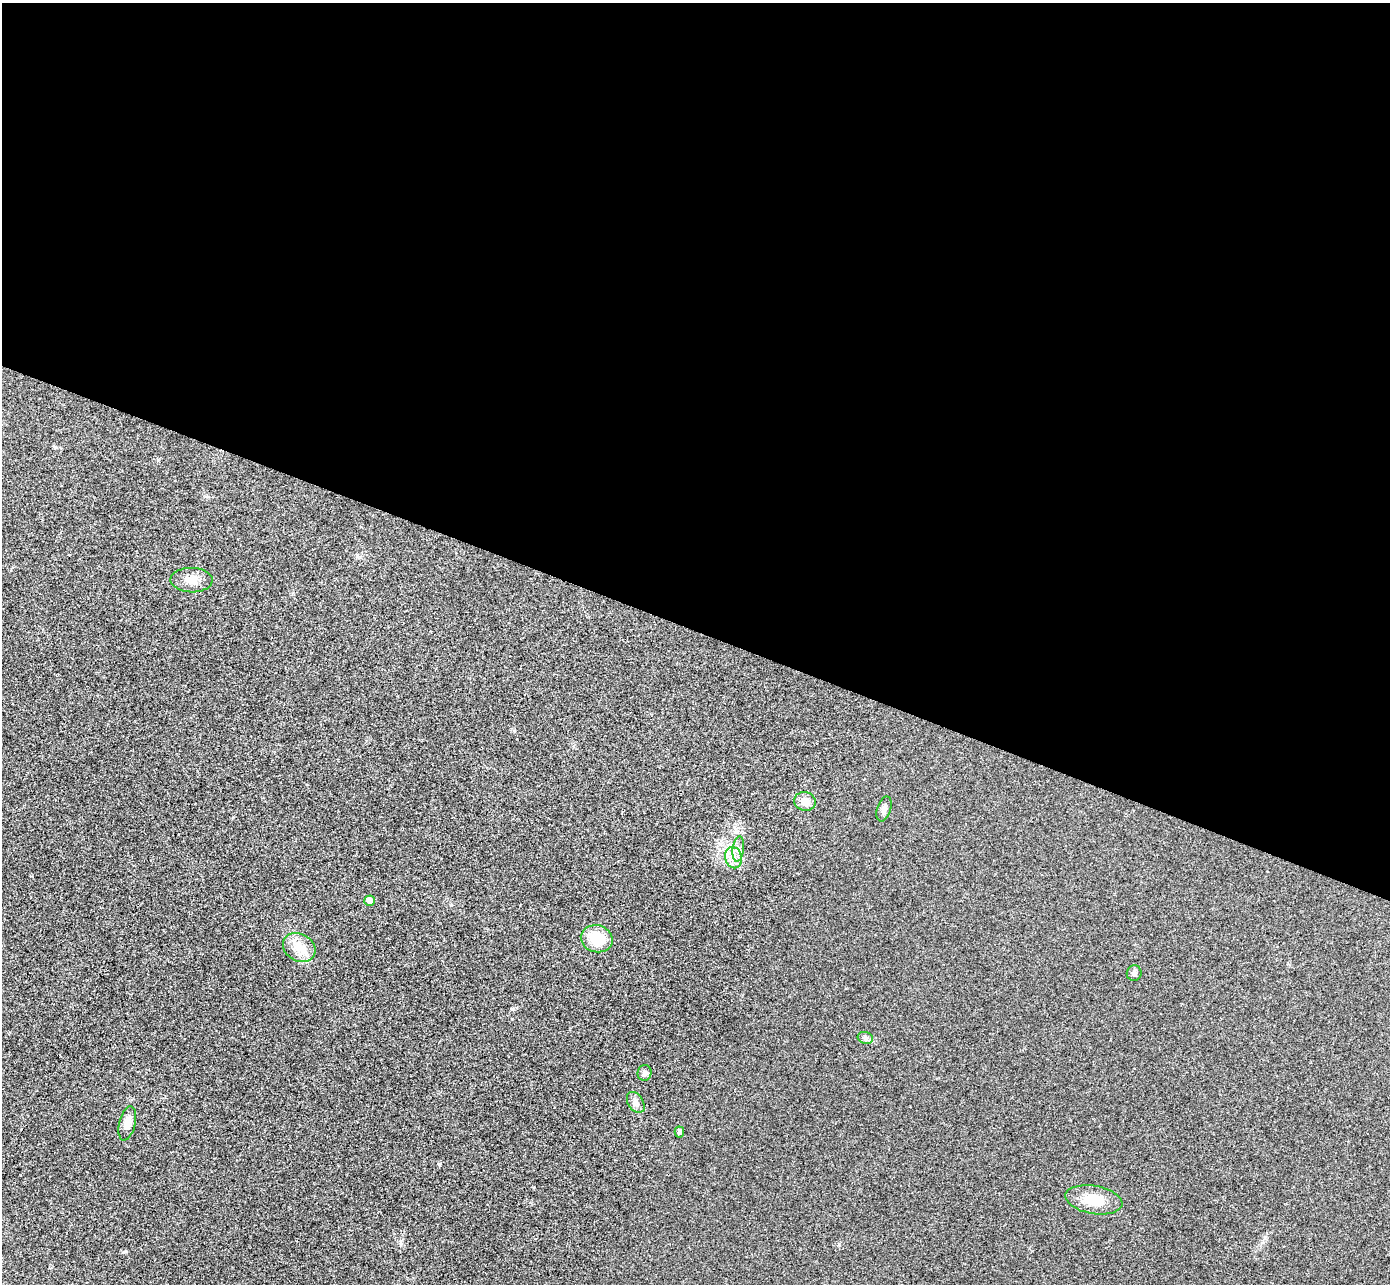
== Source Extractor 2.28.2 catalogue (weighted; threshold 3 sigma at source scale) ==
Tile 3 of 4 x 4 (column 3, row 1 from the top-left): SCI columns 2802-4189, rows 4039-5320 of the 5607 x 5646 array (HDU 1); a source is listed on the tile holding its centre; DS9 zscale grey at full resolution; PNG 1392 x 1286 px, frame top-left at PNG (2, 3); each listed source drawn as its Kron ellipse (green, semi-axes under 4 px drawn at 4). Shown black and unused: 49% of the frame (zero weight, under 3 of 4 exposures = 6% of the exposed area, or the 3 px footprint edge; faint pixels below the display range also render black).
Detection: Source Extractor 2.28.2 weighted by HDU 2 'WHT'; one run over the whole footprint, this tile lists its part. Background 0.025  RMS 0.0063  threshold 0.0283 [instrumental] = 3 sigma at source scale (4.5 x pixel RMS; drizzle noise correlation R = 1.50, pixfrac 1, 0.05/0.05 arcsec/px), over >= 5 px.
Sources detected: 15; all 15 listed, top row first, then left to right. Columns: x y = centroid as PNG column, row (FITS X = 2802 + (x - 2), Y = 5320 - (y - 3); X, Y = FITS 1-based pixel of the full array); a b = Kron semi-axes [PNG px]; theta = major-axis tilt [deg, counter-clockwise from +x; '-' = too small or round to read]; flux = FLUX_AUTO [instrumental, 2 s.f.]
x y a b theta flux
192 580 21 12 -1 7.3
805 801 11 9 -15 5.6
884 809 13 6 73 2.7
738 849 12 5 83 3
734 858 11 8 -77 4.8
370 901 5 5 - 4.1
597 939 16 13 -15 15
299 948 17 13 -31 9
1134 973 8 7 - 1.9
865 1038 8 6 -19 1.6
645 1073 8 7 - 2.1
636 1102 11 7 -57 3.1
127 1123 17 8 76 5.7
679 1132 5 5 - 1.3
1094 1200 29 14 -10 15
Unlisted compact peaks at least as high as the median listed source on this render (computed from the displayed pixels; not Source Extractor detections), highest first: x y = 439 1164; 124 1252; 513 1009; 451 905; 158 460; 514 731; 839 1244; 55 447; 512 1019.